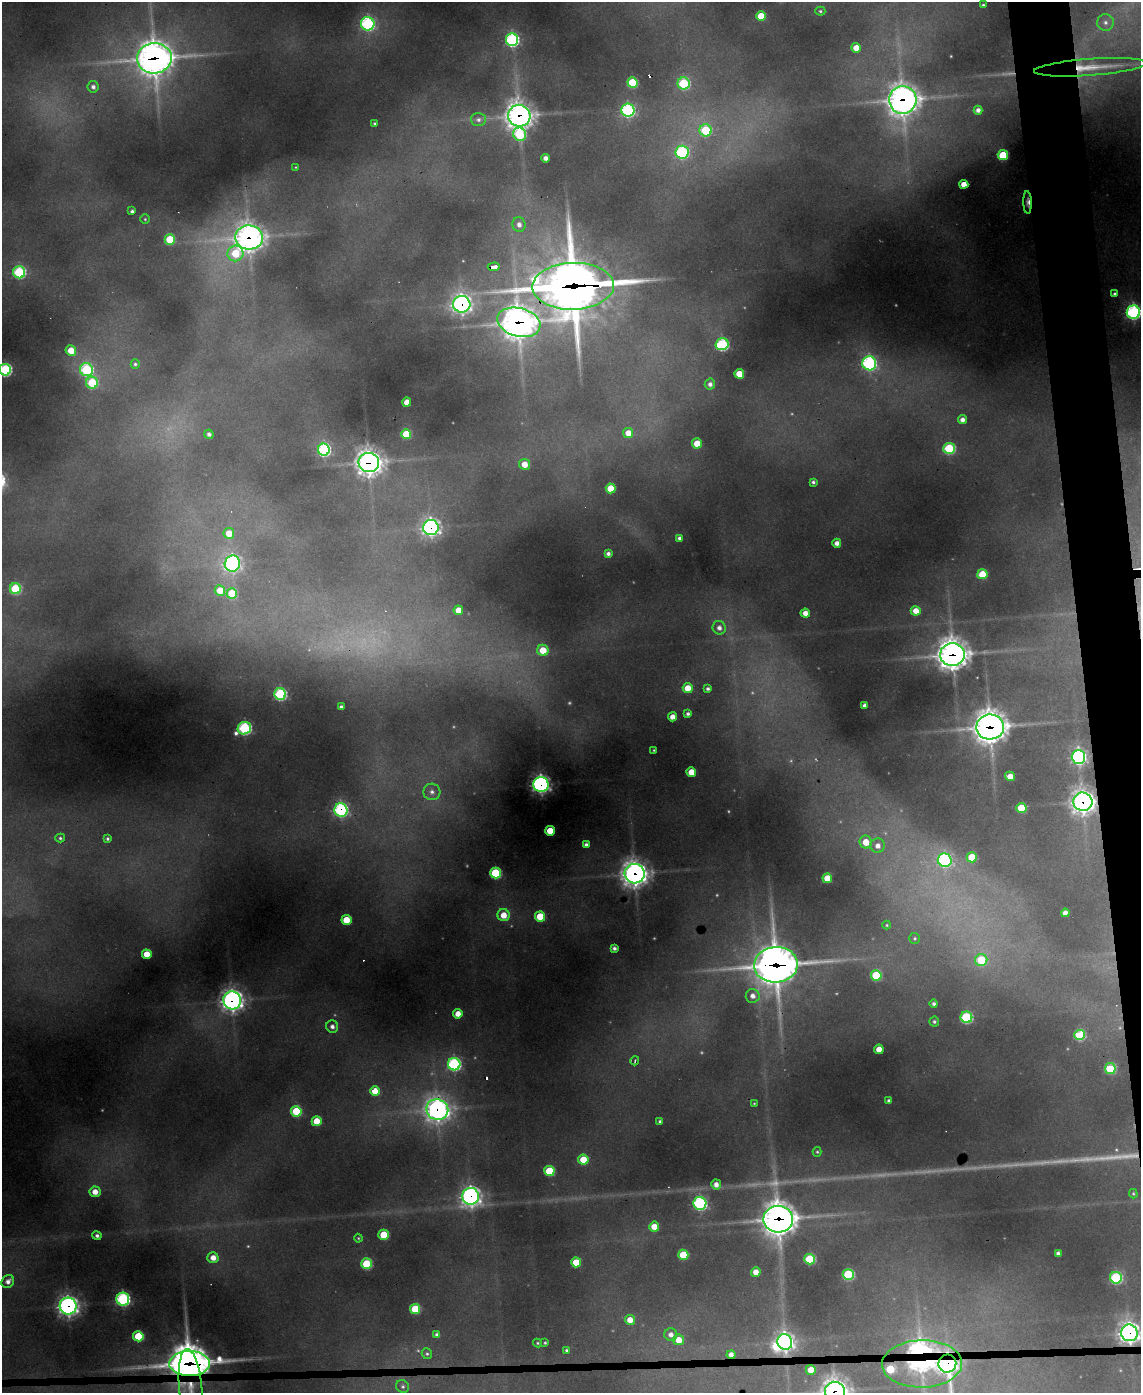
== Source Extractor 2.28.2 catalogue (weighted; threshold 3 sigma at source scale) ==
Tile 6 of 4 x 3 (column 2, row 2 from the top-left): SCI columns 1139-2277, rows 1624-3014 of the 4554 x 4534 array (HDU 1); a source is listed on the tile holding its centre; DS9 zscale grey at full resolution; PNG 1143 x 1395 px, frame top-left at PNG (2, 2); each listed source drawn as its Kron ellipse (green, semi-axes under 4 px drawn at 4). Shown black and unused: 4% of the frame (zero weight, under 3 of 4 exposures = <1% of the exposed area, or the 3 px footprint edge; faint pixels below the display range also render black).
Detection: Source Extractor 2.28.2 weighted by HDU 2 'WHT'; one run over the whole footprint, this tile lists its part. Background 0.73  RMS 0.023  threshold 0.104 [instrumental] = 3 sigma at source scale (4.5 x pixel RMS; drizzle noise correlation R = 1.50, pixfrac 1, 0.05/0.05 arcsec/px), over >= 5 px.
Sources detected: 201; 12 too faint to see at this stretch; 1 inside a brighter object's white glare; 3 cosmic-ray / hot-pixel residue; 1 long thin detection or spike segment (spike, bleed or trail) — neither listed nor drawn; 4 inside a brighter listed object's ellipse — not listed separately; the other 180 listed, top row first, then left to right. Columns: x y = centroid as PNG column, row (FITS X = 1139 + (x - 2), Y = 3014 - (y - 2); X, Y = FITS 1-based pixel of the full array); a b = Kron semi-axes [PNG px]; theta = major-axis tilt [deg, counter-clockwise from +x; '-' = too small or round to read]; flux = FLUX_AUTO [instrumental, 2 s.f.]
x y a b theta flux
983 5 3 3 - 3
820 11 5 4 - 4.1
761 16 5 5 - 56
1105 22 8 8 - 13
368 24 7 6 - 430
512 40 6 6 - 500
856 48 5 5 - 36
154 58 17 15 3 3100
1090 67 56 8 4 65
632 83 5 5 - 140
684 83 6 6 - 230
93 87 5 5 - 10
903 100 14 13 - 2200
628 110 6 6 - 420
978 110 4 4 - 13
519 116 11 10 - 2000
478 120 7 6 - 8.4
374 123 4 3 - 3.6
706 130 6 6 - 180
520 134 7 6 - 200
682 152 6 6 - 350
1003 155 5 5 - 140
546 158 4 4 - 13
295 167 4 2 - 1.5
964 184 4 4 - 34
1027 202 11 4 -88 9.7
132 211 3 3 - 5.8
145 219 4 4 - 2.9
519 224 7 6 - 15
249 237 14 12 -6 1800
170 239 5 5 - 110
235 253 8 8 - 110
494 267 6 4 2 62
19 272 6 6 - 310
573 286 41 23 2 10000
1114 294 4 4 - 5.3
462 304 8 8 - 1000
1133 312 7 7 - 520
519 322 22 14 -15 3100
722 344 6 6 - 360
71 350 5 5 - 47
869 363 7 7 - 460
135 364 5 4 - 4.5
5 370 6 5 - 360
87 370 6 6 - 300
739 374 5 5 - 58
92 383 6 6 - 170
710 384 5 5 - 10
407 402 4 4 - 28
962 420 4 4 - 12
628 433 5 5 - 28
209 434 5 4 - 8.1
406 434 5 5 - 72
697 443 5 5 - 52
949 448 6 5 - 210
324 450 6 6 - 410
369 462 10 9 - 2200
524 464 5 5 - 29
813 482 4 3 - 5.6
611 488 5 5 - 73
431 527 8 7 - 940
229 533 5 5 - 40
679 538 4 4 - 6.4
837 543 4 4 - 15
608 554 4 4 - 8.7
232 564 8 7 - 660
982 574 5 5 - 68
15 589 5 5 - 190
220 590 5 5 - 49
232 594 5 5 - 100
458 610 5 4 - 33
916 611 5 4 - 29
805 613 4 4 - 19
719 628 7 6 - 14
543 650 6 5 - 59
952 655 12 11 - 3100
688 688 5 5 - 46
708 689 4 4 - 5.8
280 694 6 5 - 340
864 705 4 3 - 8.9
341 707 3 3 - 6
688 714 3 3 - 6.4
673 717 4 4 - 22
990 727 13 12 - 3100
244 728 7 6 - 430
654 750 3 2 - 2
1078 757 7 6 - 710
691 772 5 4 - 37
1010 776 5 4 - 32
541 784 7 7 - 890
432 792 8 8 - 12
1083 802 9 9 - 1700
1021 808 5 5 - 82
341 810 7 6 - 450
550 831 5 4 - 56
60 838 5 4 - 4.6
107 839 4 4 - 4.6
866 842 6 6 - 41
586 845 4 3 - 7.6
878 846 7 7 - 18
972 857 5 5 - 81
945 860 7 6 - 440
495 873 5 5 - 190
635 874 10 9 - 2200
827 878 5 5 - 58
1065 913 4 4 - 17
504 915 6 6 - 35
540 916 5 5 - 83
346 920 5 5 - 63
887 925 4 4 - 2.6
915 938 5 5 - 4.2
614 948 4 4 - 7.3
147 954 5 4 - 51
981 960 6 6 - 110
776 965 22 18 4 4700
876 975 5 5 - 140
753 996 7 7 - 16
232 1000 9 9 - 1400
934 1004 4 4 - 5.8
458 1014 5 4 - 27
966 1017 6 6 - 290
934 1022 5 5 - 4.7
332 1026 6 6 - 11
1080 1035 5 5 - 160
879 1049 4 4 - 34
635 1061 4 3 - 2.2
454 1064 6 6 - 490
1110 1069 5 5 - 160
375 1091 5 4 - 50
889 1101 4 3 - 6.4
754 1103 4 3 - 2.1
437 1110 11 10 - 1600
296 1111 5 5 - 140
317 1121 5 5 - 60
660 1121 4 3 - 4.7
817 1152 5 4 - 3.5
583 1160 5 5 - 63
549 1171 5 5 - 120
716 1184 5 5 - 15
95 1192 5 5 - 26
1133 1194 5 4 - 2.7
471 1196 8 8 - 1200
700 1203 6 6 - 450
778 1219 15 13 2 3400
654 1227 5 5 - 37
383 1235 5 5 - 86
97 1236 5 4 - 7.2
358 1238 4 4 - 2.7
1058 1253 4 4 - 8.9
683 1255 5 5 - 84
213 1258 5 5 - 24
810 1259 5 5 - 170
576 1262 5 5 - 72
367 1264 5 5 - 160
756 1272 5 4 - 26
848 1274 5 5 - 200
1116 1278 6 6 - 280
8 1281 7 6 - 14
123 1299 6 6 - 470
68 1306 8 8 - 1100
415 1309 5 5 - 100
630 1320 5 5 - 27
1129 1333 8 8 - 1400
671 1334 6 6 - 14
437 1335 4 4 - 9.4
138 1336 5 5 - 110
678 1340 5 5 - 35
785 1342 8 7 - 950
537 1343 4 3 - 2.9
545 1343 4 3 - 3.4
566 1350 4 4 - 4.1
427 1354 5 5 - 4.4
731 1355 4 4 - 15
189 1363 20 12 1 5000
922 1364 40 23 1 400
947 1364 9 9 - 1100
811 1370 5 5 - 37
403 1387 7 6 - 6.2
191 1388 40 11 -85 76
835 1391 10 9 - 2000
Overlapping masked pixels (flux is a lower limit): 32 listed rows (the first 20) at x y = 154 58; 1090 67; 903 100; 519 116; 1027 202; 249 237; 494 267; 573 286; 462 304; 519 322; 369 462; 431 527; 952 655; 990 727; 541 784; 1083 802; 341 810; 635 874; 776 965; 232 1000
Isophote crosses this tile's border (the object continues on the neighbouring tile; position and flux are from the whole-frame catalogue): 5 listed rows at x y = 1133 312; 5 370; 1129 1333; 191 1388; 835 1391